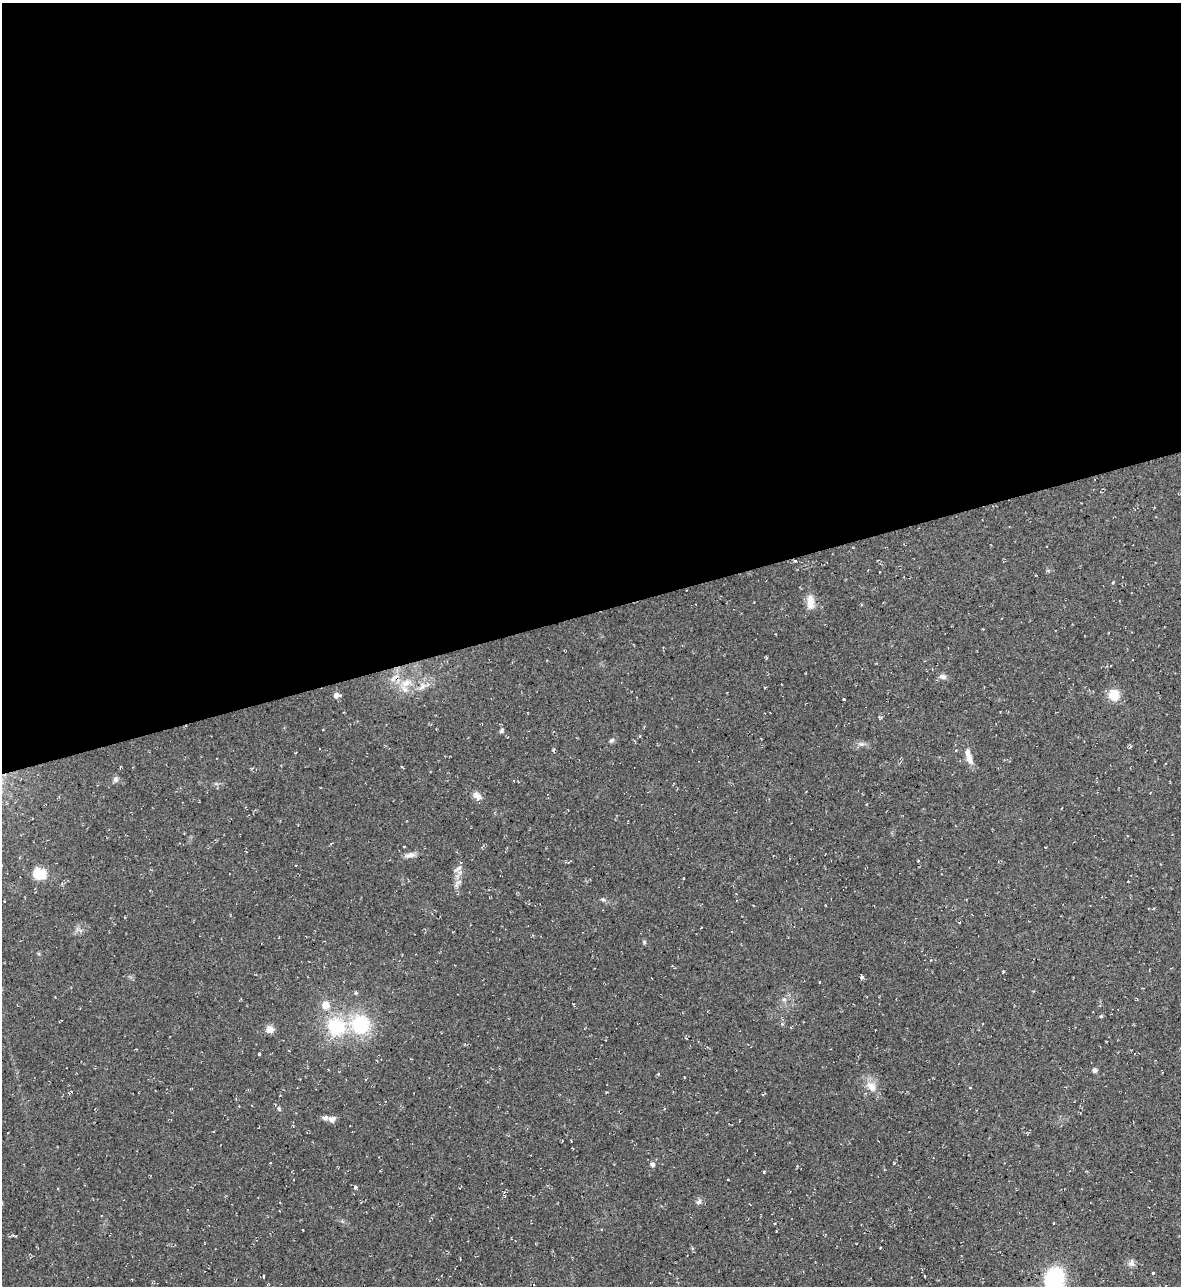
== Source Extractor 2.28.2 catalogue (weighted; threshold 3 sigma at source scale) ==
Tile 2 of 4 x 4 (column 2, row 1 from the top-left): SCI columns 1319-2497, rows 3851-5134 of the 5116 x 5134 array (HDU 1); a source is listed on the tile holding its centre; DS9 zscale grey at full resolution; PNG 1183 x 1288 px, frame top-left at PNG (2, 3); no overlay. Shown black and unused: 48% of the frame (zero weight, under 2 of 3 exposures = <1% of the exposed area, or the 3 px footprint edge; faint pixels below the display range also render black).
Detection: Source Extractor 2.28.2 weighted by HDU 2 'WHT'; one run over the whole footprint, this tile lists its part. Background 0.0389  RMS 0.0094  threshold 0.0424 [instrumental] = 3 sigma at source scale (4.5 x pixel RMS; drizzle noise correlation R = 1.50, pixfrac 1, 0.05/0.05 arcsec/px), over >= 5 px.
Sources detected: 67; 3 cosmic-ray / hot-pixel residue — not listed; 3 inside a brighter listed object's ellipse — not listed separately; the other 61 listed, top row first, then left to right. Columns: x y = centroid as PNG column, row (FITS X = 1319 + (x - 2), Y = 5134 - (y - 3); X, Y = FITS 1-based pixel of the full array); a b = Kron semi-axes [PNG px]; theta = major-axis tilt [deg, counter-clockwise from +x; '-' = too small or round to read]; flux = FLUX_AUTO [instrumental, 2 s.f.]
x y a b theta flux
795 561 3 3 - 1.5
880 572 3 2 - 0.69
1113 583 4 3 - 0.94
810 602 19 9 -88 9.2
395 676 14 5 26 4.5
943 677 9 6 -10 3.8
406 683 13 9 22 9.1
422 687 15 7 44 6.6
336 695 7 6 - 3.2
1114 695 9 8 - 23
844 699 3 3 - 0.81
880 717 6 4 -9 1.8
323 730 2 2 - 0.56
501 731 6 5 - 1.8
611 740 7 4 44 1.9
861 744 9 6 0 3.2
969 756 20 7 -74 9.1
116 779 8 7 - 2.7
477 796 12 8 -54 5.5
410 855 15 6 9 4.6
296 865 2 2 - 0.86
458 868 13 5 33 3.4
39 874 17 15 -20 16
684 878 3 2 - 0.59
62 883 5 3 - 1.1
603 899 5 5 - 1.5
4 901 3 2 - 0.66
959 923 3 3 - 0.86
644 942 6 4 -90 1.2
1003 971 4 3 - 0.87
862 977 4 3 - 3.6
784 999 6 5 - 2.1
325 1005 11 10 - 8.4
1101 1017 4 4 - 2
360 1024 23 21 -49 51
782 1024 5 4 - 1.3
336 1026 19 17 -37 51
270 1029 9 9 - 6
1106 1041 2 2 - 0.58
259 1054 3 3 - 1.1
1094 1070 6 5 - 2.4
684 1077 3 2 - 0.56
871 1086 18 11 -55 10
970 1088 3 3 - 0.79
71 1091 6 4 0 1.2
606 1092 3 3 - 0.78
279 1109 6 3 -72 1.2
664 1109 3 3 - 1.1
332 1119 10 8 6 3.9
653 1164 6 6 - 2.6
764 1172 3 2 - 2
355 1187 5 5 - 1.7
699 1201 8 5 50 2.7
1053 1223 4 2 - 0.5
775 1224 3 3 - 1.1
14 1235 9 3 -16 1.5
1132 1263 10 7 86 3.5
1153 1273 3 3 - 1.5
263 1276 4 2 - 0.83
924 1276 3 2 - 1.4
1053 1279 20 16 72 81
Overlapping masked pixels (flux is a lower limit): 1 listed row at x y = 795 561
Isophote crosses this tile's border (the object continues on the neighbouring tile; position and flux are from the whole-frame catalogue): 1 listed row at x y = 1053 1279